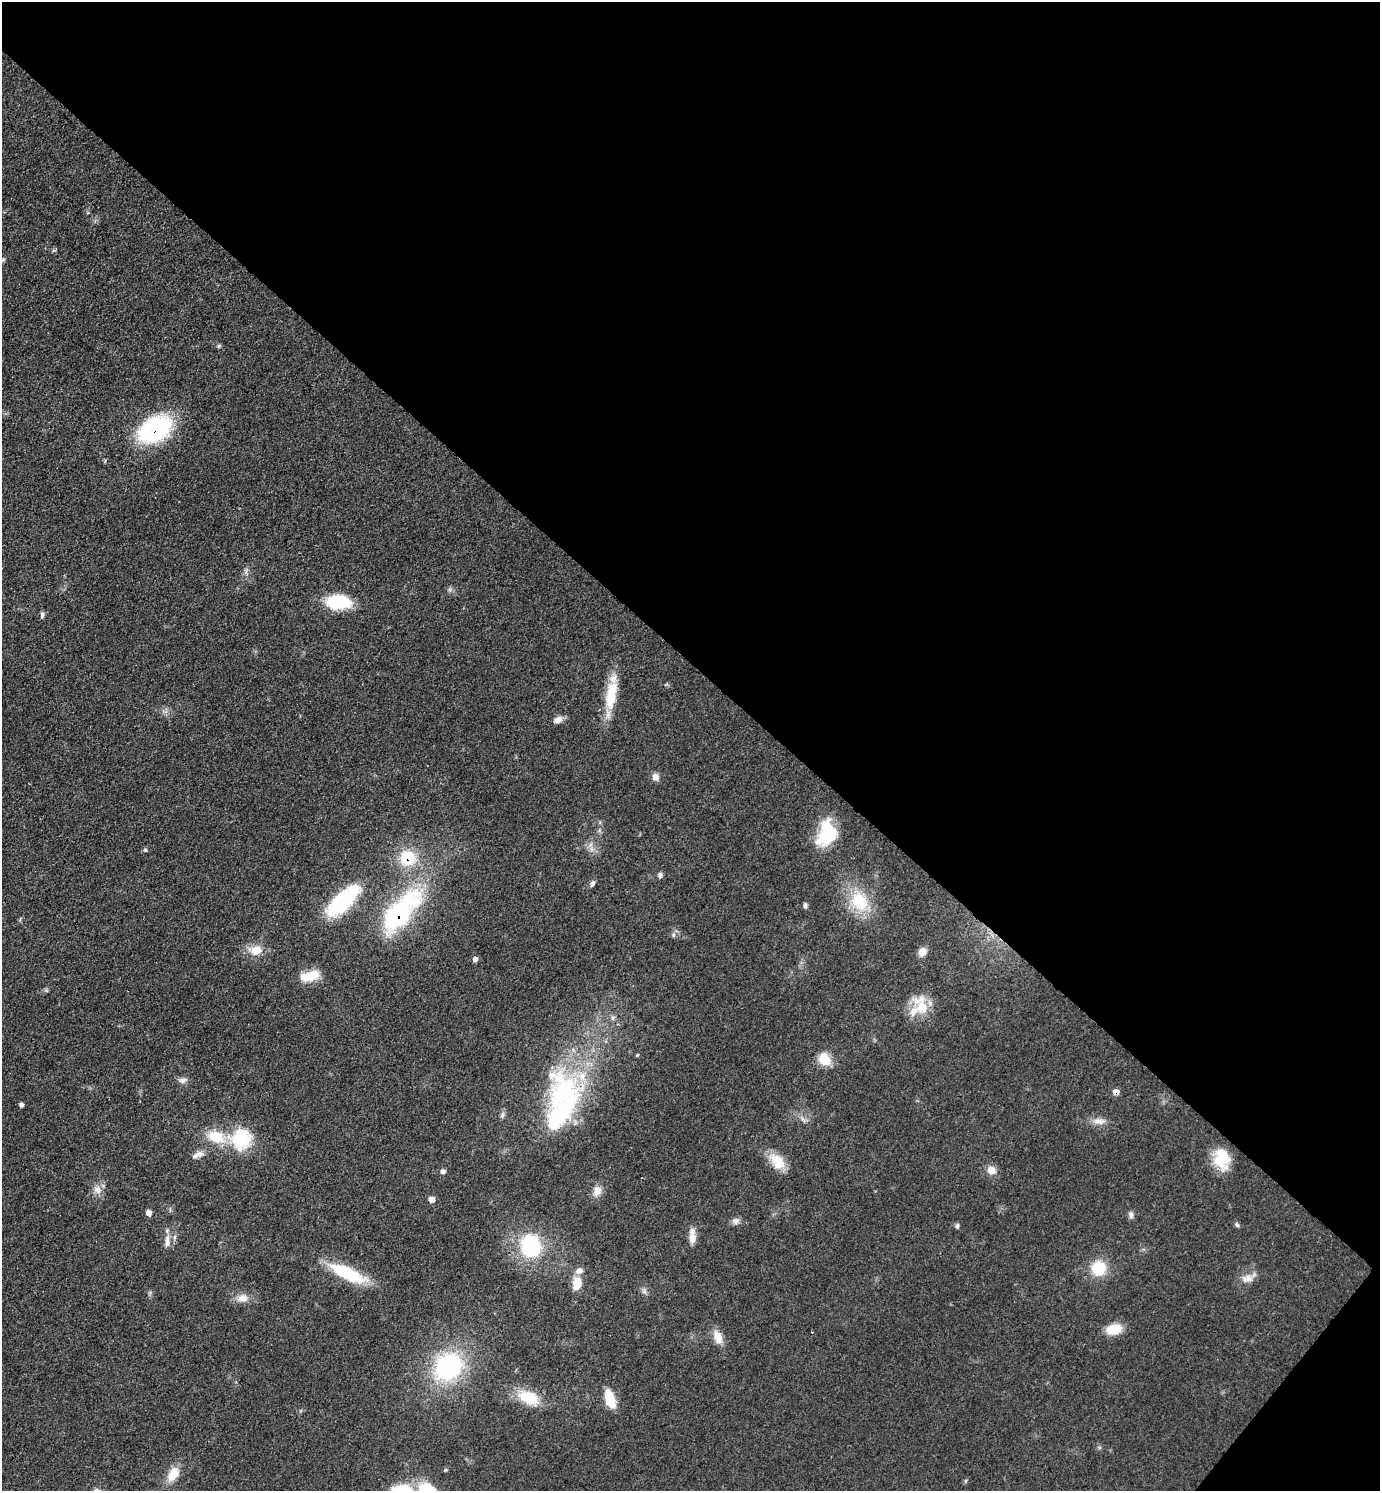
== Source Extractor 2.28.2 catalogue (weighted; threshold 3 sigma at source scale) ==
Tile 8 of 4 x 4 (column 4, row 2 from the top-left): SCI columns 4432-5809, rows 2982-4470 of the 5965 x 5962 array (HDU 1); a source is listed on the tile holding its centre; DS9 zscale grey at full resolution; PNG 1382 x 1493 px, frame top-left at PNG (2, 2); no overlay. Shown black and unused: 45% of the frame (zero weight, under 3 of 4 exposures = <1% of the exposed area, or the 3 px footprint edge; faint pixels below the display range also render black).
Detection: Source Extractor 2.28.2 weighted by HDU 2 'WHT'; one run over the whole footprint, this tile lists its part. Background 0.0772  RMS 0.0065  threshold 0.0295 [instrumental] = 3 sigma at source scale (4.5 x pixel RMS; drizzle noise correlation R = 1.50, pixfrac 1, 0.05/0.05 arcsec/px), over >= 5 px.
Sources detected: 71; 1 inside a brighter object's white glare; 1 cosmic-ray / hot-pixel residue — not listed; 6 inside a brighter listed object's ellipse — not listed separately; the other 63 listed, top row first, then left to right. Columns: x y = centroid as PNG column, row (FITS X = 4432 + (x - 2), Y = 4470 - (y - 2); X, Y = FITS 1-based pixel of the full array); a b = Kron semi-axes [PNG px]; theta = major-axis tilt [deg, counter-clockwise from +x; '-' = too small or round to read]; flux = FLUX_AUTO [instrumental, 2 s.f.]
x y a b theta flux
3 260 6 5 - 1
219 346 6 4 23 1.1
155 429 31 20 33 91
339 602 25 15 -3 34
42 615 8 5 89 1.5
611 695 40 14 81 23
558 720 12 8 24 3.9
656 777 9 7 -63 3.8
827 829 32 17 74 33
591 849 7 4 -90 1.9
145 850 6 5 - 0.99
407 858 16 15 - 26
660 875 7 6 - 1.7
592 884 9 5 63 1.9
343 901 37 15 45 65
859 901 30 23 -54 27
805 905 7 5 -90 1.4
399 913 33 15 49 140
673 935 6 5 - 1.4
256 950 16 12 4 10
922 952 11 9 62 4.9
475 959 6 5 - 2.3
309 976 24 11 13 14
922 1007 32 16 -50 17
613 1018 7 4 -89 1.4
637 1055 5 3 - 0.64
824 1059 16 13 -56 11
183 1080 12 6 14 2.8
563 1092 71 48 87 110
21 1105 5 4 - 1.6
502 1115 8 5 61 1.7
803 1119 7 4 -70 1.6
1099 1121 18 8 -1 5.3
241 1139 28 26 67 30
198 1155 18 7 24 4
1222 1159 25 17 -78 20
777 1161 24 14 -51 13
991 1170 11 10 - 5.6
443 1171 6 5 - 2.1
98 1190 12 9 -80 4.9
597 1191 14 10 71 5.7
432 1199 6 6 - 4.2
149 1213 6 6 - 3
1131 1215 9 7 -78 2.3
735 1221 11 8 21 2.8
1237 1225 8 5 -62 1.2
957 1226 7 5 80 1.3
174 1237 7 4 71 1.2
693 1238 15 9 -88 5.9
167 1241 19 6 87 4.3
531 1246 23 19 -78 54
1098 1268 16 15 - 21
347 1273 43 13 -25 35
1247 1278 17 10 11 6.1
577 1283 18 10 81 8.6
644 1291 6 6 - 1.8
242 1298 15 10 2 6
1114 1329 16 10 12 14
718 1337 16 10 -69 8.3
448 1367 28 24 43 85
528 1397 24 14 -23 22
610 1399 20 9 -72 16
173 1474 19 11 58 11
Overlapping masked pixels (flux is a lower limit): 3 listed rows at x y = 155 429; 407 858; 399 913